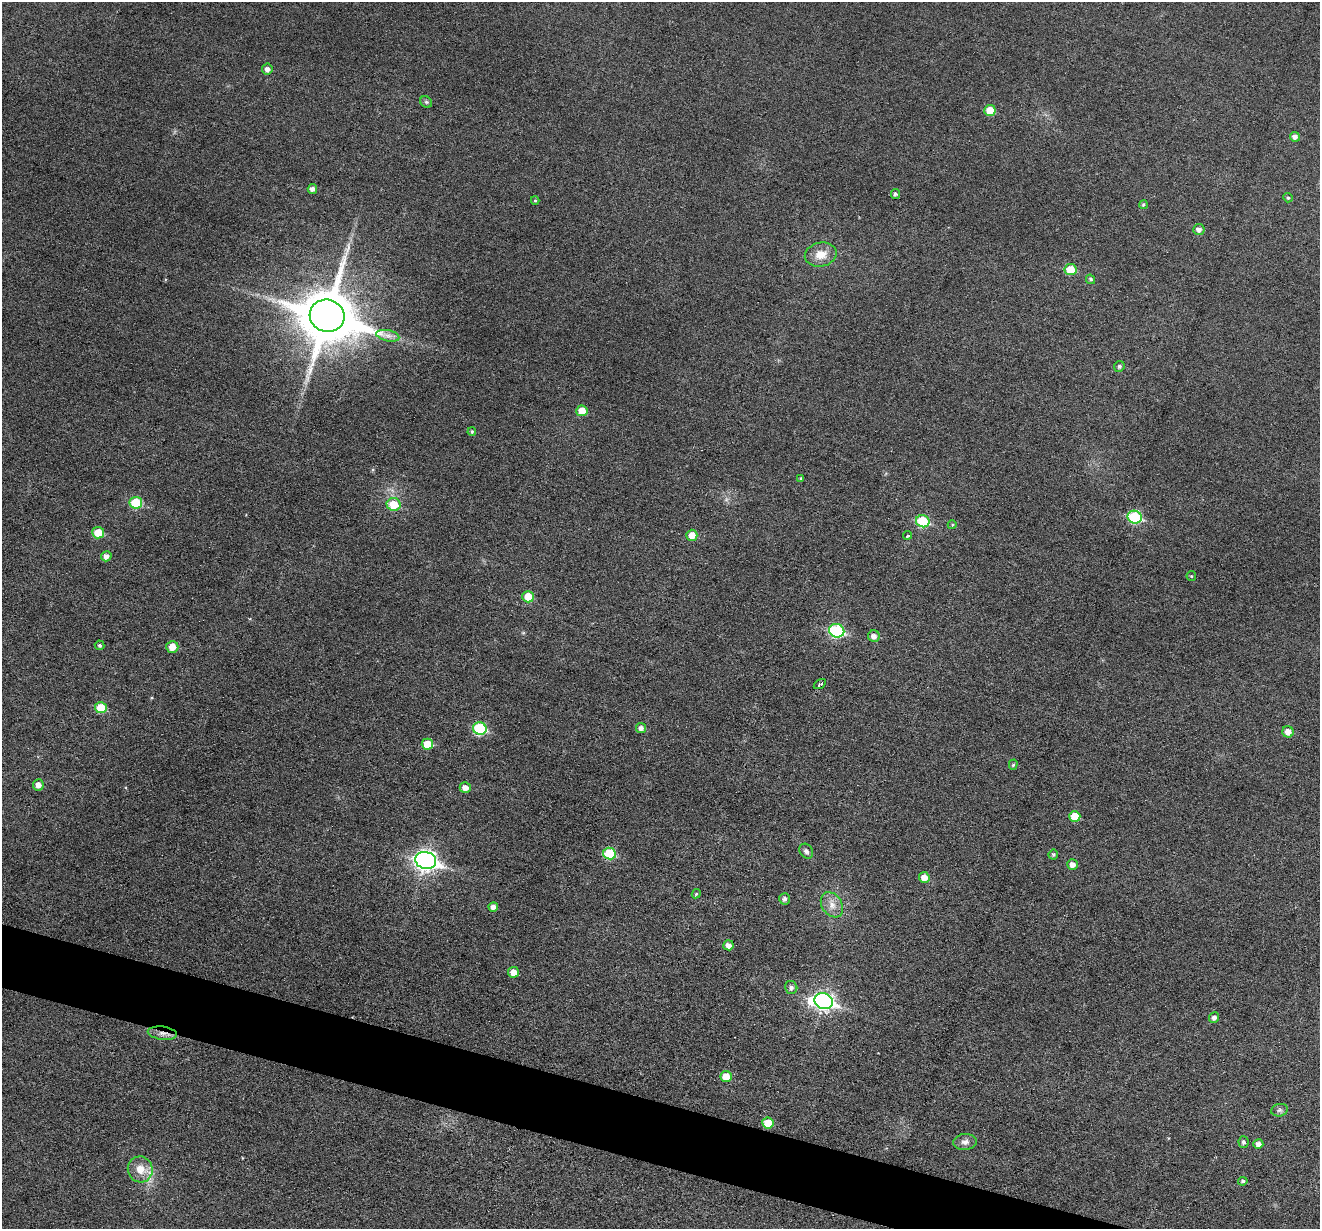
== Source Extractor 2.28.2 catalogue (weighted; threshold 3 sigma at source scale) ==
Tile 6 of 4 x 4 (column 2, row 2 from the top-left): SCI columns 1322-2639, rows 2708-3934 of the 5274 x 5288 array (HDU 1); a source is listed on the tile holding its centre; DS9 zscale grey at full resolution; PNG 1322 x 1231 px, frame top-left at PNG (2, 2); each listed source drawn as its Kron ellipse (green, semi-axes under 4 px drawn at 4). Shown black and unused: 4% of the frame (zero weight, under 3 of 6 exposures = <1% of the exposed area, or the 3 px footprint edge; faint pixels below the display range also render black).
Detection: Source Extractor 2.28.2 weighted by HDU 2 'WHT'; one run over the whole footprint, this tile lists its part. Background 0.0427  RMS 0.0053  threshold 0.0218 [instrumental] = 3 sigma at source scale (4.09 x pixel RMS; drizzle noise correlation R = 1.36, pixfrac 0.8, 0.05/0.05 arcsec/px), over >= 5 px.
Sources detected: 69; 1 inside a brighter object's white glare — neither listed nor drawn; the other 68 listed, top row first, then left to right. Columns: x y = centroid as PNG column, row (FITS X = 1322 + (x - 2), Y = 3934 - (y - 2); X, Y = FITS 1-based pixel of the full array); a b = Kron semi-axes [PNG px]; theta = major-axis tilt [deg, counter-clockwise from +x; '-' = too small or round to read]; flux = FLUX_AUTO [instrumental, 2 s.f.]
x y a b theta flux
267 69 5 5 - 2.1
426 102 6 5 - 0.99
990 110 6 5 - 7.9
1295 137 5 4 - 2.2
312 189 5 4 - 2.1
895 194 5 4 - 1.1
1288 198 5 4 - 0.78
535 200 4 4 - 0.55
1143 205 4 4 - 0.77
1199 229 6 5 - 2.1
821 254 16 12 12 7.4
1070 270 6 5 - 14
1091 279 5 4 - 0.85
327 316 17 16 - 3400
388 336 12 5 -11 2.7
1119 366 5 5 - 1.1
582 411 5 5 - 7
472 432 4 3 - 0.71
801 478 4 3 - 0.46
136 503 6 6 - 22
394 504 7 6 - 12
1135 517 7 6 - 42
923 521 7 6 - 28
952 525 4 4 - 0.62
98 533 6 5 - 11
692 535 5 5 - 6.6
908 535 4 3 - 3.7
106 556 5 5 - 2.5
1191 576 5 4 - 0.59
528 597 6 5 - 11
837 631 8 7 - 53
874 636 6 6 - 2.8
100 645 5 4 - 0.93
172 647 6 6 - 5.9
820 684 7 3 31 1.1
101 708 6 5 - 14
641 728 5 5 - 2.1
480 729 7 6 - 37
1288 732 6 5 - 4.3
427 744 5 5 - 11
1013 765 5 4 - 0.67
38 785 5 5 - 3.3
465 788 5 5 - 3.8
1075 816 5 5 - 9.7
806 851 8 6 -53 1.8
609 853 6 6 - 25
1053 854 5 5 - 0.92
426 860 10 8 -16 250
1072 864 5 5 - 2.8
924 877 5 5 - 4.7
696 894 5 3 - 0.58
785 899 6 5 - 1.6
832 905 13 10 -57 4.7
493 907 5 4 - 2.5
728 945 5 5 - 3.1
513 972 5 5 - 4.4
791 987 7 6 - 1.8
824 1001 9 7 -19 170
1214 1018 5 5 - 2.1
162 1033 15 6 -7 3.3
726 1077 5 5 - 9.3
1280 1110 8 6 14 1.4
768 1123 5 5 - 11
965 1142 11 8 5 2.7
1244 1142 5 5 - 1.2
1258 1144 5 5 - 2.4
140 1169 13 12 - 6.9
1243 1181 5 4 - 1
Overlapping masked pixels (flux is a lower limit): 1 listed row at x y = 162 1033